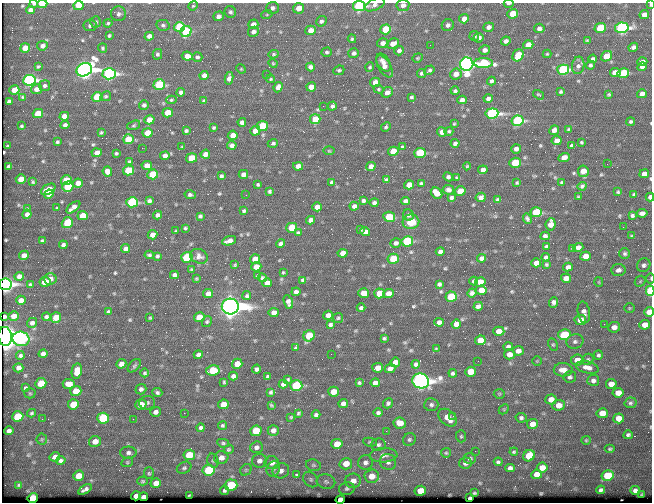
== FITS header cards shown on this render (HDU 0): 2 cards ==
NAXIS1  =                  650 / Width of table row in bytes
NAXIS2  =                  500 / Number of rows in table

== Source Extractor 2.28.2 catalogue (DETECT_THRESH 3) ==
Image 650 x 500 px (HDU 0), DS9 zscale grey, 1 PNG px = 1 image px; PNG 654 x 504 px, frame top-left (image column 1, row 500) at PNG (2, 3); each listed source drawn as its Kron ellipse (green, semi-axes under 4 px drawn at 4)
Background 355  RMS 1.2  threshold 3.52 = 3 sigma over >= 5 px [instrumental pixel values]
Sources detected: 564; of the 564, the 500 brightest by FLUX_AUTO listed and drawn (64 fainter detections omitted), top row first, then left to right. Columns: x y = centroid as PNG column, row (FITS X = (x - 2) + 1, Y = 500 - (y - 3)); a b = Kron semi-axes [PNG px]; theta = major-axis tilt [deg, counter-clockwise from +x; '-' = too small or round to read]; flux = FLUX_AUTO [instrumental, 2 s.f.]
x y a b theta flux
34 4 4 3 - 110
42 4 5 3 - 1900
509 4 5 2 - 170
650 4 4 3 - 140
79 5 5 4 - 1900
375 5 11 5 23 280
403 5 6 5 - 390
193 6 5 4 - 99
359 6 6 5 - 12000
272 8 6 6 - 250
299 8 5 5 - 920
30 10 4 4 - 400
230 12 6 5 - 170
119 14 7 7 - 280
267 14 5 3 - 81
513 14 5 4 - 1900
644 14 5 4 - 500
218 16 5 4 - 290
464 19 5 4 - 750
321 21 5 5 - 230
96 22 6 5 - 160
108 23 4 3 - 110
253 24 5 4 - 420
90 25 6 6 - 200
163 25 7 5 -12 170
448 25 6 5 - 250
179 27 5 5 - 4600
488 27 5 4 - 310
539 28 5 4 - 300
600 28 5 5 - 2700
622 28 7 5 11 18000
386 29 5 5 - 3700
311 30 5 4 - 910
186 32 6 5 - 5000
253 32 5 5 - 290
109 36 4 3 - 110
149 36 5 4 - 410
474 36 5 5 - 190
479 38 5 4 - 340
352 39 4 3 - 110
587 40 4 3 - 96
506 41 5 4 - 280
383 43 6 5 - 390
393 44 6 4 25 780
430 45 2 2 - 110
528 45 5 4 - 700
42 46 5 5 - 240
633 47 5 4 - 240
25 48 5 4 - 960
103 48 4 4 - 120
485 50 5 5 - 300
399 51 5 4 - 230
327 52 5 4 - 140
354 53 5 5 - 240
157 54 5 4 - 180
274 54 5 4 - 100
547 54 4 4 - 78
518 55 6 5 - 2600
187 56 5 4 - 620
606 56 6 5 - 1300
197 57 5 4 - 180
418 58 5 4 - 94
593 59 4 4 - 180
383 62 10 6 -59 420
642 62 5 4 - 390
273 63 4 4 - 75
483 63 9 5 0 4300
467 64 7 6 - 51000
578 65 9 6 80 320
590 65 4 4 - 160
38 66 4 3 - 93
384 66 12 6 -58 430
310 67 4 4 - 270
370 67 5 3 - 120
642 67 5 4 - 350
241 69 5 4 - 82
84 70 8 6 24 59000
339 70 6 4 24 140
429 70 6 3 34 150
563 70 6 5 - 11000
615 72 5 4 - 880
421 73 4 4 - 130
623 73 6 5 - 3300
109 74 6 5 - 20000
266 74 2 2 - 110
456 74 6 5 - 550
204 75 4 4 - 390
229 78 6 4 80 390
271 79 4 3 - 94
29 80 6 5 - 18000
491 81 4 4 - 190
375 82 5 4 - 620
159 85 6 5 - 5700
45 86 5 5 - 180
278 87 5 4 - 390
311 87 5 4 - 740
36 89 5 5 - 460
379 89 5 4 - 97
14 90 5 5 - 940
455 91 4 4 - 150
181 92 4 4 - 310
387 92 6 4 41 500
561 92 4 3 - 120
609 94 4 3 - 100
642 94 5 4 - 390
539 95 6 3 -35 92
106 96 6 4 28 130
22 97 4 3 - 89
97 97 5 5 - 3300
411 97 4 3 - 120
488 98 4 4 - 230
171 100 5 4 - 120
462 100 5 4 - 360
9 101 4 4 - 210
204 101 4 3 - 130
144 105 5 5 - 200
323 106 2 2 - 140
332 106 4 3 - 180
38 113 5 4 - 1800
168 113 5 4 - 1600
492 113 6 5 - 20000
64 116 5 4 - 500
315 119 5 5 - 1800
149 120 5 4 - 890
517 121 6 5 - 12000
242 122 4 4 - 320
631 122 4 4 - 130
454 124 3 3 - 76
65 125 4 4 - 220
134 125 7 4 19 120
22 126 4 3 - 100
262 126 5 5 - 3800
386 127 5 4 - 130
214 128 3 3 - 120
554 130 5 4 - 420
569 130 4 3 - 120
186 131 4 3 - 140
255 131 5 4 - 690
449 131 4 4 - 110
101 132 3 3 - 95
442 132 5 4 - 510
147 133 5 4 - 1300
233 135 5 4 - 650
128 139 5 5 - 2100
557 141 5 4 - 610
57 142 3 3 - 110
581 142 3 3 - 95
273 143 5 3 - 170
455 143 4 4 - 240
232 145 5 4 - 290
572 145 3 3 - 130
7 146 3 2 - 75
182 147 3 2 - 74
402 147 3 3 - 330
142 148 2 2 - 640
516 149 5 4 - 340
329 151 6 3 -1 79
393 151 5 4 - 1700
97 153 5 4 - 550
116 153 3 3 - 110
420 153 6 5 - 4700
205 154 5 4 - 510
165 156 4 4 - 300
564 157 5 4 - 570
191 158 5 5 - 2100
129 162 4 4 - 110
515 163 6 5 - 3000
607 164 2 2 - 220
9 166 4 4 - 220
147 166 5 4 - 700
298 166 5 4 - 600
371 166 5 4 - 450
467 166 4 4 - 84
128 170 5 5 - 3200
483 170 5 4 - 380
583 171 6 5 - 900
107 172 5 4 - 530
153 174 5 5 - 3000
243 174 5 4 - 360
644 174 5 4 - 540
221 176 4 4 - 160
448 177 5 4 - 210
457 178 4 3 - 120
21 179 5 4 - 800
66 180 5 5 - 1800
386 180 4 3 - 170
33 182 4 3 - 88
332 182 4 4 - 220
517 182 4 3 - 100
562 182 3 3 - 110
78 183 5 4 - 550
421 183 4 3 - 120
258 184 3 3 - 100
409 185 5 4 - 1000
582 186 4 3 - 140
68 187 5 5 - 3400
48 189 8 5 29 1200
448 190 5 5 - 270
270 191 3 3 - 140
460 191 5 5 - 1800
618 192 3 3 - 89
436 193 6 5 - 990
49 194 5 4 - 390
634 194 4 3 - 110
190 195 6 3 -11 180
246 195 2 2 - 82
481 197 5 4 - 310
578 197 3 3 - 82
650 197 4 3 - 320
451 198 4 4 - 180
363 200 4 3 - 180
498 200 4 3 - 140
149 201 4 4 - 190
405 201 5 4 - 290
132 202 6 5 - 6500
374 203 4 4 - 230
354 206 4 4 - 310
73 207 8 4 39 420
317 207 5 4 - 620
57 208 3 3 - 92
27 209 4 4 - 110
244 211 4 3 - 140
536 212 6 5 - 5200
642 213 5 4 - 290
27 214 4 4 - 360
157 215 4 4 - 270
408 215 6 5 - 190
632 215 4 3 - 150
83 216 5 4 - 1200
200 216 4 3 - 150
389 217 6 5 - 2800
527 219 5 3 - 160
311 220 4 4 - 370
411 222 8 7 - 1100
67 223 6 5 - 2400
551 224 6 5 - 720
623 227 2 2 - 230
185 228 4 3 - 98
292 228 5 5 - 2600
360 229 4 3 - 110
176 231 3 3 - 81
365 232 5 4 - 400
298 233 4 3 - 150
152 235 5 4 - 540
545 236 4 4 - 230
632 236 4 3 - 110
42 241 3 3 - 130
229 241 7 4 18 410
407 241 6 5 - 7300
281 243 4 4 - 230
396 243 5 5 - 240
63 245 4 4 - 210
546 246 3 3 - 130
578 247 5 4 - 390
573 248 3 3 - 120
125 249 4 4 - 330
440 252 4 4 - 280
343 253 5 4 - 650
625 254 5 5 - 170
24 255 5 4 - 380
149 255 5 3 - 140
157 256 4 3 - 120
199 256 9 7 -23 310
586 256 5 4 - 640
187 257 6 5 - 5700
546 257 4 4 - 220
482 258 4 4 - 330
255 259 5 4 - 820
393 259 5 5 - 2400
536 263 5 4 - 560
546 264 3 3 - 99
235 265 3 2 - 78
644 265 7 6 - 230
256 267 5 4 - 660
568 267 5 4 - 350
191 270 4 3 - 94
618 270 7 6 - 310
283 272 3 2 - 74
174 275 4 4 - 280
19 276 5 4 - 360
258 276 4 3 - 120
196 278 3 3 - 83
262 278 4 3 - 140
566 278 5 4 - 730
651 278 5 3 - 98
50 279 6 5 - 370
303 280 4 4 - 140
474 281 4 4 - 130
640 281 6 5 - 100
45 282 5 5 - 1400
480 282 5 5 - 1200
599 282 5 4 - 84
267 283 5 4 - 390
5 284 6 5 - 31000
30 284 4 3 - 97
439 284 4 4 - 170
481 290 5 4 - 760
650 291 5 3 - 8000
296 292 4 4 - 290
364 293 5 5 - 880
379 293 5 5 - 1800
388 293 5 4 - 680
472 293 4 4 - 250
208 294 5 4 - 530
247 296 5 4 - 140
451 297 6 5 - 3600
21 300 5 4 - 450
288 302 7 4 -70 320
554 302 5 4 - 290
478 306 5 4 - 230
230 307 8 8 - 120000
361 308 4 3 - 170
629 308 5 4 - 93
108 311 3 3 - 96
584 312 11 6 -80 380
649 312 5 4 - 1100
274 313 5 4 - 510
328 315 5 4 - 380
5 316 4 3 - 130
14 316 5 4 - 600
46 317 4 3 - 150
56 317 5 5 - 1200
199 317 5 5 - 1200
150 318 3 2 - 83
338 318 5 5 - 110
580 320 6 5 - 930
207 321 6 4 57 120
439 322 5 4 - 280
32 323 5 5 - 240
330 324 4 3 - 150
456 324 5 4 - 400
604 324 2 2 - 340
645 325 5 4 - 810
614 327 6 5 - 450
499 331 5 4 - 720
564 335 6 5 - 4300
5 336 9 7 -84 140000
309 336 6 5 - 2800
384 338 3 3 - 110
21 339 8 7 - 7600
480 340 5 5 - 1200
575 342 8 7 - 290
553 345 6 4 -63 120
508 347 5 4 - 210
296 348 3 3 - 130
436 349 3 3 - 83
518 351 5 5 - 450
43 354 4 4 - 310
331 354 2 2 - 160
509 354 5 5 - 620
20 355 4 3 - 150
198 355 4 4 - 260
598 355 5 4 - 150
588 359 6 5 - 140
577 360 6 5 - 880
478 361 2 2 - 150
537 361 5 5 - 92
395 362 5 4 - 510
121 364 5 4 - 420
237 364 5 5 - 1000
416 364 4 4 - 230
134 366 8 5 46 150
587 367 12 6 -12 490
18 368 5 4 - 320
378 368 5 4 - 800
257 369 4 4 - 200
390 369 5 4 - 360
213 370 7 5 11 2600
563 370 9 6 -1 610
77 371 8 5 79 1000
470 372 5 5 - 1300
145 373 4 4 - 140
453 373 4 4 - 180
233 376 4 4 - 250
268 376 4 3 - 170
570 377 6 5 - 190
288 379 3 3 - 95
593 380 6 5 - 260
421 381 8 7 - 54000
224 382 3 3 - 91
41 383 6 5 - 1500
359 383 3 3 - 100
375 383 4 4 - 320
69 384 6 5 - 740
283 384 4 4 - 300
611 384 5 5 - 700
296 385 6 5 - 8400
25 388 4 3 - 140
141 389 5 5 - 260
76 391 5 5 - 1500
271 392 4 3 - 120
333 392 5 5 - 1000
30 393 5 5 - 93
157 393 5 4 - 170
618 393 5 5 - 750
499 394 5 5 - 100
551 399 5 5 - 710
147 403 8 6 4 230
343 403 5 4 - 350
388 403 5 4 - 170
630 403 6 5 - 170
73 404 5 5 - 1500
141 404 5 5 - 1200
223 404 5 5 - 980
271 405 4 2 - 82
431 405 7 6 - 230
558 405 6 5 - 710
504 409 5 4 - 89
155 412 5 5 - 340
31 413 4 4 - 110
184 413 2 2 - 83
298 413 4 3 - 99
378 413 5 4 - 170
602 413 5 5 - 950
316 415 4 4 - 190
18 416 6 5 - 2700
453 416 2 2 - 99
291 417 3 3 - 77
103 418 6 5 - 4900
448 418 10 7 -42 1000
521 418 5 5 - 160
619 418 5 5 - 900
42 419 3 2 - 150
133 419 3 2 - 170
400 423 6 5 - 1000
532 424 5 5 - 630
223 425 5 4 - 130
201 428 4 4 - 220
273 430 5 5 - 380
9 431 4 4 - 250
256 431 6 5 - 1900
386 431 2 2 - 420
628 435 4 4 - 180
461 436 6 5 - 140
42 439 5 5 - 97
409 439 7 6 - 180
586 440 4 4 - 87
95 441 6 5 - 680
370 442 7 4 -8 110
223 443 6 4 -9 120
337 444 5 5 - 1200
378 445 7 6 - 190
256 447 6 5 - 280
229 449 5 4 - 110
610 449 5 3 - 110
475 451 2 2 - 250
514 452 4 3 - 120
128 453 8 6 -2 260
446 453 5 5 - 120
189 455 6 5 - 2500
384 455 14 7 3 470
529 456 6 5 - 2600
55 457 5 4 - 400
221 458 7 6 - 560
470 458 6 5 - 170
61 461 5 4 - 220
213 461 7 5 -74 160
259 461 7 7 - 350
127 462 6 4 22 110
365 462 7 7 - 320
388 462 8 7 - 350
498 462 4 3 - 140
272 463 7 6 - 510
465 463 6 5 - 300
346 464 6 5 - 950
313 465 8 5 -15 160
184 468 8 5 27 190
510 468 4 4 - 270
542 468 5 5 - 720
273 469 8 6 65 250
208 470 6 5 - 4700
246 470 6 5 - 130
281 471 8 7 - 400
149 473 6 5 - 120
537 474 5 5 - 770
297 475 3 3 - 470
79 476 5 5 - 1000
372 476 7 6 - 990
608 476 6 5 - 3400
311 479 8 6 -46 210
143 481 5 4 - 110
353 481 8 7 - 630
326 482 9 7 -14 270
156 483 5 5 - 550
19 485 3 3 - 93
231 485 6 5 - 3900
85 489 7 3 32 220
347 489 8 6 14 210
224 490 4 4 - 170
601 490 4 4 - 190
635 490 5 4 - 270
420 491 5 5 - 1200
474 493 4 3 - 93
642 494 3 3 - 89
189 495 3 3 - 91
136 496 5 4 - 550
143 497 4 3 - 270
33 498 5 4 - 3900
470 498 4 3 - 120
340 499 4 4 - 820
At the frame edge (FLAGS 8, measured only in part): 16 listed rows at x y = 34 4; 42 4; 509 4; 650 4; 79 5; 375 5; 403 5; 359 6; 644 174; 650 197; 651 278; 5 284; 650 291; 649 312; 5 336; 340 499
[64 fainter detections neither listed nor drawn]